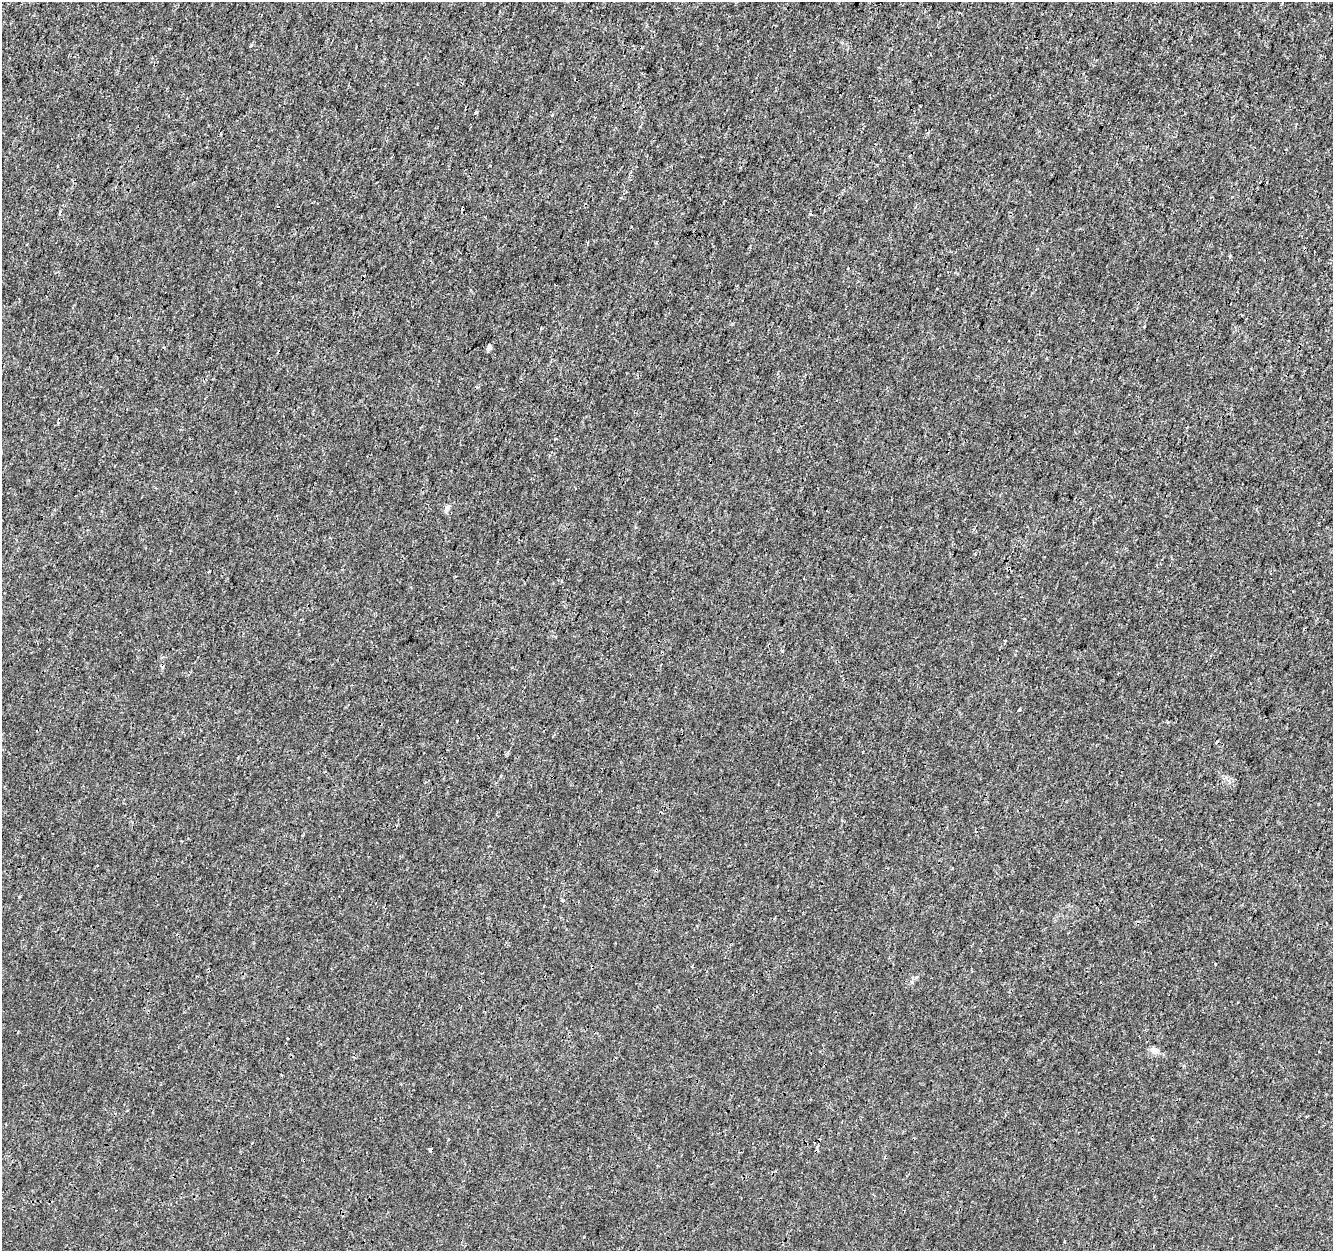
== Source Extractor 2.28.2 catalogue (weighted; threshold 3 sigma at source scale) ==
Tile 10 of 4 x 4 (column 2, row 3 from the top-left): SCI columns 1332-2662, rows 1469-2717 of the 5333 x 5498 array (HDU 1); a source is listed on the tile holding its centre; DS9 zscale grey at full resolution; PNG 1335 x 1253 px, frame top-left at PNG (2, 2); no overlay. Shown black and unused: <1% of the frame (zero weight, under 3 of 4 exposures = <1% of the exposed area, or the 3 px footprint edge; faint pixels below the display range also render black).
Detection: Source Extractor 2.28.2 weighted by HDU 2 'WHT'; one run over the whole footprint, this tile lists its part. Background 7.81e-05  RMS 0.0014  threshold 0.00641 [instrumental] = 3 sigma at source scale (4.5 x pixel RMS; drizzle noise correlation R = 1.50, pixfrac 1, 0.0396/0.0396 arcsec/px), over >= 5 px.
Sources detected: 17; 7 cosmic-ray / hot-pixel residue — not listed; the other 10 listed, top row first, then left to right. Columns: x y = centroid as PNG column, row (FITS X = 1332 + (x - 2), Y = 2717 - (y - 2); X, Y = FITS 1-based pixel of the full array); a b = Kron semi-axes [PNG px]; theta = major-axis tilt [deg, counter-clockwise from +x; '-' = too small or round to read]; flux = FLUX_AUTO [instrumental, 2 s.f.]
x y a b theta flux
251 45 4 3 - 0.2
489 347 6 5 - 0.45
447 509 9 5 73 0.42
209 572 3 2 - 0.11
561 581 4 3 - 0.16
1019 710 4 3 - 0.16
1154 1050 8 7 - 1.1
449 1139 4 2 - 0.12
430 1150 4 3 - 0.6
584 1237 3 2 - 0.13
Overlapping masked pixels (flux is a lower limit): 1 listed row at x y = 430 1150
Unlisted compact peaks at least as high as the median listed source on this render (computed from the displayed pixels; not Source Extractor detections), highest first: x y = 476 112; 782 651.